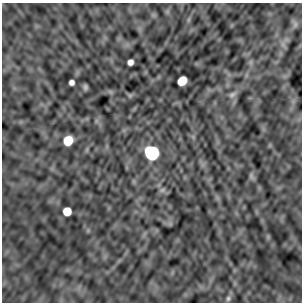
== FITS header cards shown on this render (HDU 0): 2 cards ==
NAXIS1  =                  300 / Width of image
NAXIS2  =                  300 / Height of image

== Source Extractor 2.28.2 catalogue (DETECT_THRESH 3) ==
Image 300 x 300 px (HDU 0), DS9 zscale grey, 1 PNG px = 1 image px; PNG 304 x 304 px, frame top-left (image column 1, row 300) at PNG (2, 3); no overlay
Background -1.34e-04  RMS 0.0061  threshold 0.0183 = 3 sigma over >= 5 px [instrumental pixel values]
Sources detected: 15; all 15 listed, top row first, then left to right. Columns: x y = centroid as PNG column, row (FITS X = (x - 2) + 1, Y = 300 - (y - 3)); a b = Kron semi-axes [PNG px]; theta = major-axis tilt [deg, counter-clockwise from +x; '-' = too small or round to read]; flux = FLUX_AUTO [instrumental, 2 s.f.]
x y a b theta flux
295 24 10 6 81 1.4
283 45 10 5 -63 1.4
130 62 5 5 - 2.3
251 62 7 4 72 0.79
182 81 8 6 41 11
72 82 5 5 - 1.9
85 87 5 4 - 0.85
130 95 7 4 0 0.75
232 95 12 7 32 1.8
68 140 7 6 - 16
152 153 7 7 - 320
251 176 10 6 -90 1.1
162 190 9 6 16 1.2
67 211 6 6 - 11
228 298 7 7 - 1.1